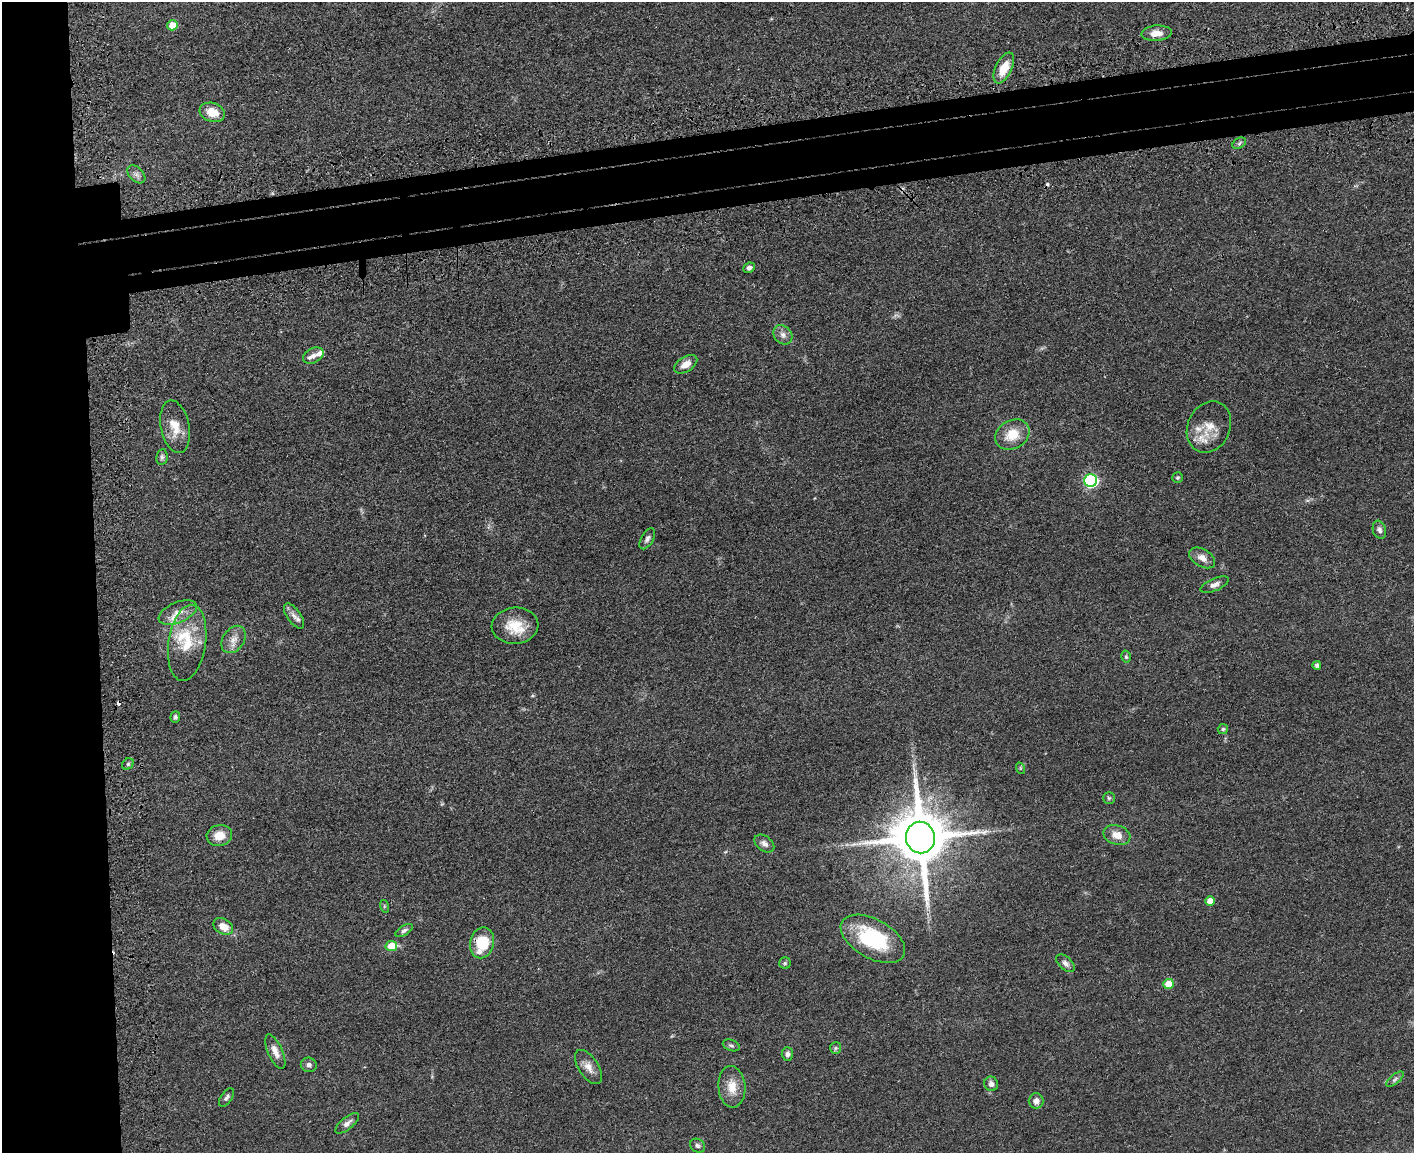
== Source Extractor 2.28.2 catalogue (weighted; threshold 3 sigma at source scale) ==
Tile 7 of 3 x 4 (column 1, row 3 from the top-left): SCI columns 292-1703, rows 1217-2367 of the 4709 x 4733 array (HDU 1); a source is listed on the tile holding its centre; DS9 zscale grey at full resolution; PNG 1416 x 1155 px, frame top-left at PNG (2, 2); each listed source drawn as its Kron ellipse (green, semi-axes under 4 px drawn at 4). Shown black and unused: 13% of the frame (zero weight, under 3 of 4 exposures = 7% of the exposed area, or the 3 px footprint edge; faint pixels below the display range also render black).
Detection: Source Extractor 2.28.2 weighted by HDU 2 'WHT'; one run over the whole footprint, this tile lists its part. Background 0.0467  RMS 0.0051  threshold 0.023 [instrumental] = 3 sigma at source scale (4.5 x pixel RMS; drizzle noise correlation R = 1.50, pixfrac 1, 0.05/0.05 arcsec/px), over >= 5 px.
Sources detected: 70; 2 cosmic-ray / hot-pixel residue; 1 long thin detection or spike segment (spike, bleed or trail) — neither listed nor drawn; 8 inside a brighter listed object's ellipse — not listed separately; the other 59 listed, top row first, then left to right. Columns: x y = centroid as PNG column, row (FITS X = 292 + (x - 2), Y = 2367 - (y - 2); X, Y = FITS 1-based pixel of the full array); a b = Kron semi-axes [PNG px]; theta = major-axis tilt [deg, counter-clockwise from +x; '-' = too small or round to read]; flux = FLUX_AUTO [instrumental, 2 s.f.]
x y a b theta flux
172 25 5 5 - 8.5
1157 33 15 7 4 4.6
1004 68 17 8 64 9.7
212 112 13 9 -19 7.8
1239 143 7 5 33 0.96
136 174 10 6 -45 2.1
749 268 6 5 - 1.6
783 335 10 8 -46 2.6
313 356 11 7 28 2.4
686 364 13 7 32 4.5
175 427 26 14 -79 9
1209 427 26 21 64 10
1012 435 18 14 30 11
162 457 8 5 81 1.2
1177 478 5 5 - 0.84
1091 480 6 6 - 76
1379 530 9 6 -73 1.9
647 539 11 6 60 1.8
1202 558 14 8 -32 3.8
1215 585 15 6 23 2.5
178 613 20 10 23 5.5
294 616 14 7 -55 2.8
515 626 23 18 4 13
234 639 15 10 55 4.6
187 643 38 18 82 19
1126 657 6 4 -77 0.88
1317 665 4 4 - 1.6
175 717 6 5 - 1.2
1223 729 5 5 - 0.76
128 764 6 5 - 0.91
1020 768 6 3 -73 0.54
1109 798 6 6 - 0.86
219 835 13 10 12 6.7
1117 835 14 9 -17 5.2
920 837 16 14 -79 3700
764 843 11 7 -37 2.4
1210 901 5 4 - 5.6
384 906 6 4 -73 0.64
223 926 11 7 -30 5.9
404 930 10 5 30 1.3
873 939 35 19 -29 38
482 943 16 12 78 18
391 946 6 5 - 14
785 963 6 5 - 0.84
1066 963 11 6 -42 1.9
1169 984 5 5 - 9.1
731 1045 9 5 -21 1.2
836 1048 6 5 - 0.87
275 1052 18 7 -66 4.2
787 1054 7 5 -89 1.8
309 1065 8 7 - 1.9
589 1067 19 9 -56 4.6
1395 1079 10 4 39 1.3
991 1084 7 6 - 2
732 1087 21 13 -85 7.7
226 1098 10 5 54 1.4
1036 1101 7 7 - 2.9
347 1123 14 6 39 2.3
697 1146 8 6 -29 1.4